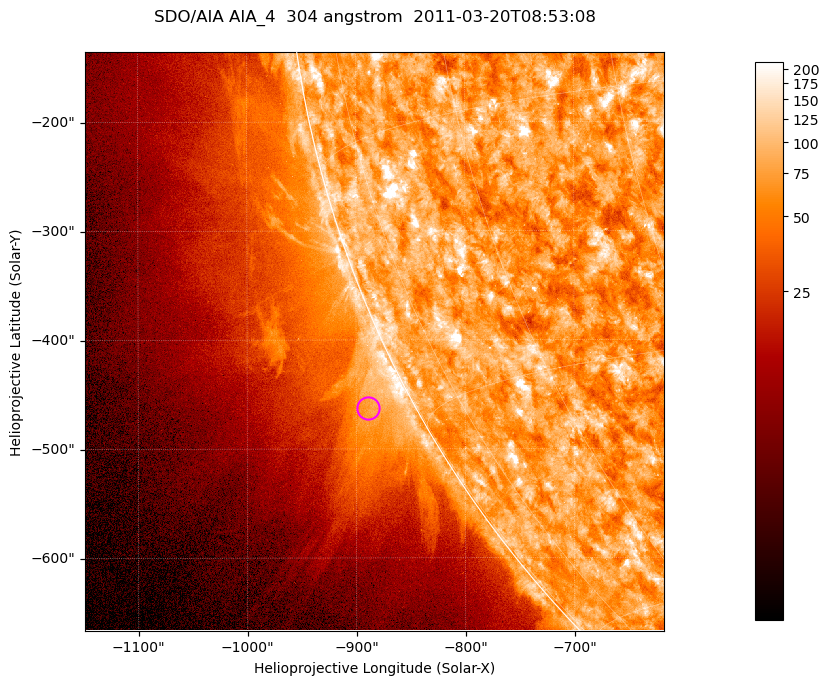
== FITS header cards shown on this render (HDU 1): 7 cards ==
TELESCOP= 'SDO/AIA '           / For AIA: SDO/AIA
INSTRUME= 'AIA_4   '           / For AIA: AIA_ATA1, AIA_ATA2, AIA_ATA3 or AIA_AT
WAVELNTH=                  304 / [angstrom] Wavelength
WAVEUNIT= 'angstrom'           / Wavelength unit: angstrom
DATE-OBS= '2011-03-20T08:53:08.123' / [ISO] Date when observation started; ISO 8
CTYPE1  = 'HPLN-TAN'           / CTYPE1; Typically HPLN
CTYPE2  = 'HPLT-TAN'           / CTYPE2; Typically HPLT

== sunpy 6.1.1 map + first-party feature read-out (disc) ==
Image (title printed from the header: SDO/AIA AIA_4  304 angstrom  2011-03-20T08:53:08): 885 x 885 px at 0.6 arcsec/px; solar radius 964 arcsec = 1605 px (partial field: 4.4% of the solar disc is inside the frame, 46% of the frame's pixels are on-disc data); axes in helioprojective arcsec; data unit not stated in the header (colour bar unlabelled)
Orientation: roll -0.132 deg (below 1 deg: not rotated)
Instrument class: DISC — disc imager (sunpy class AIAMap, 304 A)
Bright regions (active regions / flare kernels): reference = the on-disc median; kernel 7 px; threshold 5 sigma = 122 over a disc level ~74.5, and >= 1.15x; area >= 783 px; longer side >= 11 px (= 6.6 arcsec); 0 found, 0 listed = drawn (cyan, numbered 1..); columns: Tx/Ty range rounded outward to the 2 arcsec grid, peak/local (2 s.f.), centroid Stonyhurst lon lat
Off-limb structures (1.02-1.3 R_sun): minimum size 391 px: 3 found; the strongest spans PA ~115..120 deg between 1.02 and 1.08 R_sun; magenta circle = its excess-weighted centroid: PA ~120 deg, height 1.04 R_sun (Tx ~-888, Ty ~-462 arcsec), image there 1.8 x the reference